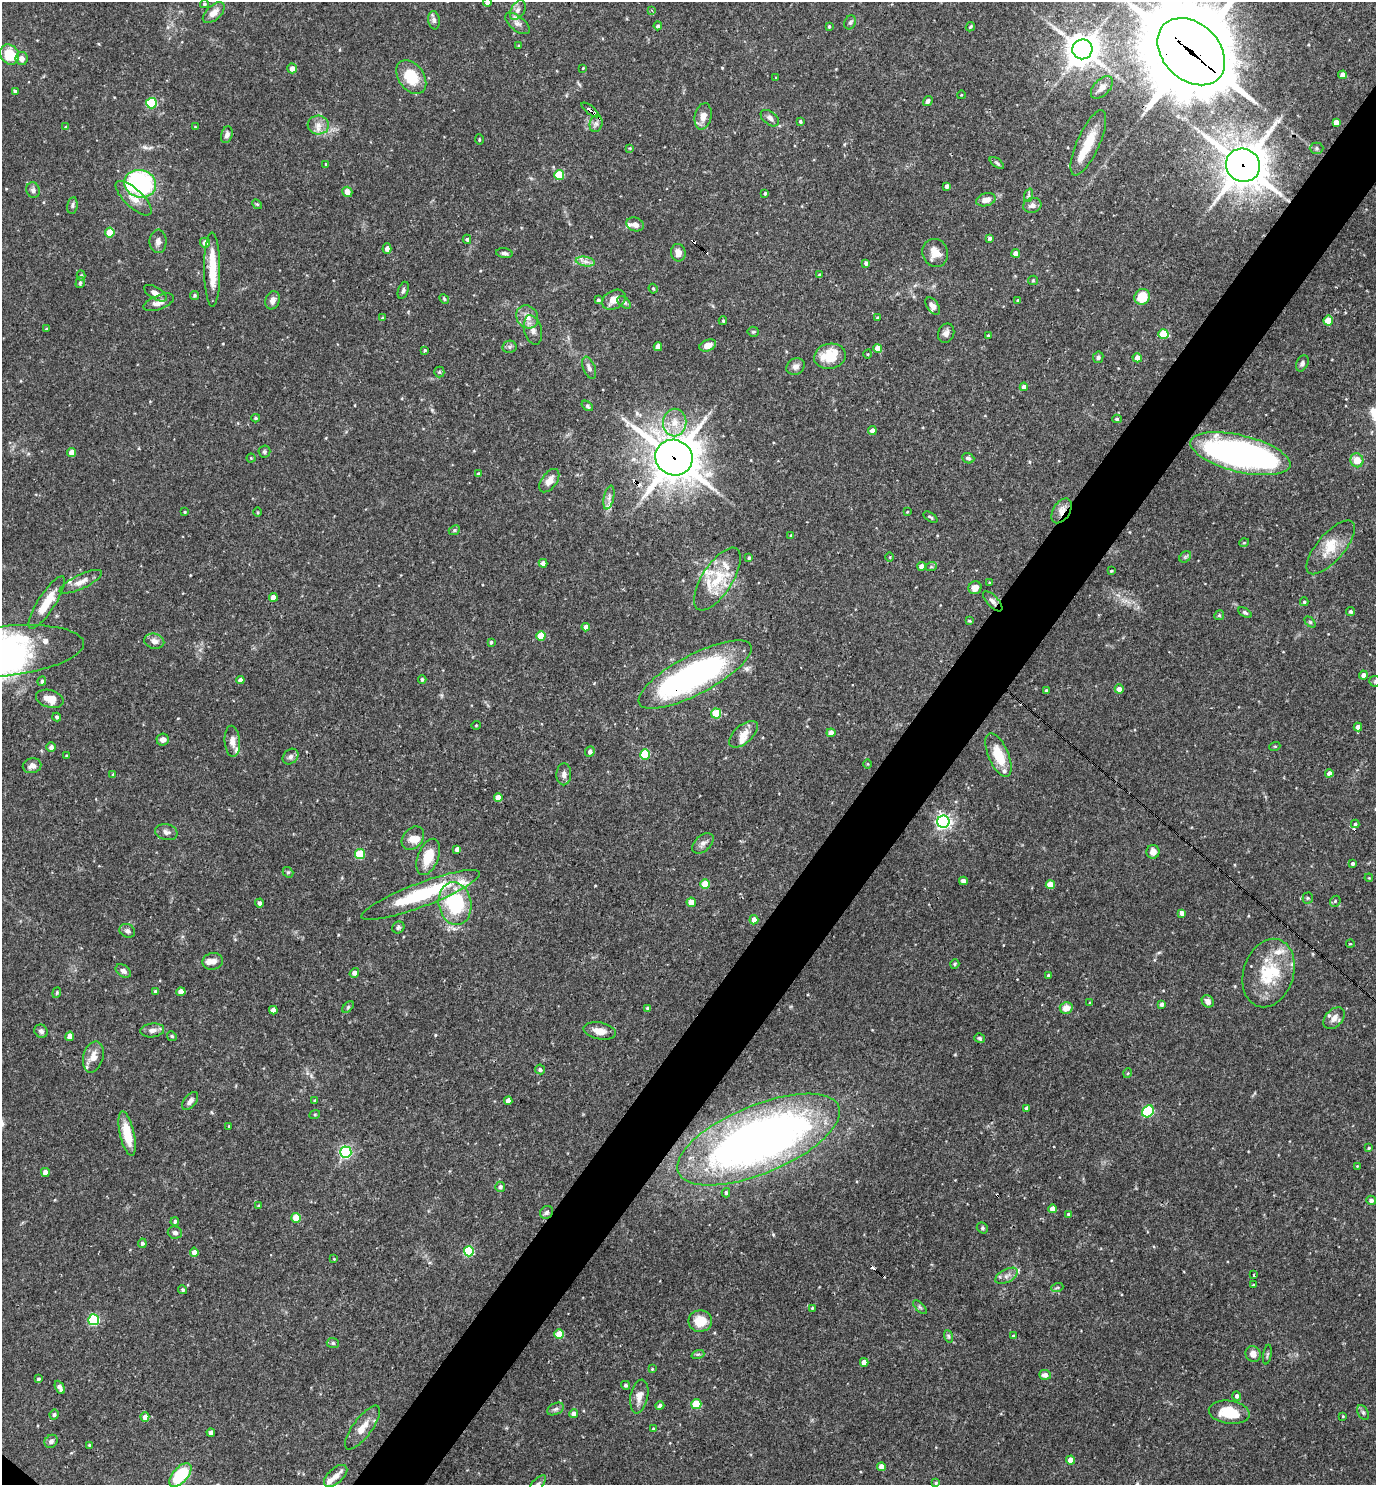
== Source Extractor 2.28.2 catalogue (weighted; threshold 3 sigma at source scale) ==
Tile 10 of 4 x 4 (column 2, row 3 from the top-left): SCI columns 1523-2896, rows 1484-2966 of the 5935 x 5931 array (HDU 1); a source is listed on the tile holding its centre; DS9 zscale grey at full resolution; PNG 1378 x 1487 px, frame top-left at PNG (2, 2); each listed source drawn as its Kron ellipse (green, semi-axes under 4 px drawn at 4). Shown black and unused: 5% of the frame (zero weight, under 3 of 4 exposures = <1% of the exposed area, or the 3 px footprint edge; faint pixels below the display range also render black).
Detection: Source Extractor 2.28.2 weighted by HDU 2 'WHT'; one run over the whole footprint, this tile lists its part. Background 0.0714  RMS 0.0036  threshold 0.0162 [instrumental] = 3 sigma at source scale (4.5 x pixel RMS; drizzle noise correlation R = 1.50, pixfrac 1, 0.05/0.05 arcsec/px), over >= 5 px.
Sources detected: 343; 3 inside a brighter object's white glare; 6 cosmic-ray / hot-pixel residue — neither listed nor drawn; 20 inside a brighter listed object's ellipse — not listed separately; the other 314 listed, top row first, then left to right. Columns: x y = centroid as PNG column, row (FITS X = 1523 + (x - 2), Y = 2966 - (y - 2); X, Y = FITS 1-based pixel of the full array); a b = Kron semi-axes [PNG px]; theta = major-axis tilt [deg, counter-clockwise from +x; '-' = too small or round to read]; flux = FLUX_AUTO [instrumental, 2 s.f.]
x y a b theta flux
487 2 4 4 - 1.5
204 4 4 3 - 0.56
518 10 11 6 61 1.6
651 10 3 3 - 0.38
214 13 13 7 43 2.9
434 20 9 5 -82 1.1
850 22 7 5 66 0.79
517 23 15 7 -39 1.9
658 26 4 4 - 0.74
829 26 4 3 - 0.41
970 27 5 4 - 0.51
519 46 4 4 - 0.35
1082 49 10 10 - 590
1191 52 38 28 -45 5000
10 54 11 9 -53 12
21 58 6 6 - 2.1
292 68 5 4 - 2.2
583 68 3 2 - 0.27
1343 75 4 4 - 2.8
411 77 19 12 -55 11
776 78 3 3 - 0.29
1102 87 13 8 47 2.5
15 91 3 3 - 0.59
961 95 4 3 - 0.24
928 101 5 4 - 1.1
151 103 5 5 - 27
590 110 10 3 -38 5.1
703 116 13 8 77 2.8
770 118 10 6 -39 1.4
800 121 4 3 - 0.56
1336 122 4 4 - 2.2
596 124 8 6 75 1.2
318 125 11 9 -5 2.7
66 127 4 4 - 0.56
195 127 4 3 - 0.29
227 135 8 5 72 1.4
479 139 5 3 - 0.33
1088 143 35 11 66 9.9
630 148 4 3 - 0.3
1317 148 7 5 0 0.77
997 163 8 4 -36 0.67
326 164 3 3 - 0.33
1243 165 17 16 - 930
559 175 5 5 - 14
140 184 16 13 -16 53
947 186 4 3 - 1.1
33 190 8 6 -68 1.1
347 192 5 5 - 2.5
765 193 3 3 - 0.45
1029 195 7 4 71 0.61
134 198 23 9 -43 4.5
986 200 10 6 15 2.7
257 204 5 4 - 0.48
72 205 8 5 81 0.89
1032 205 9 7 14 1.6
635 224 9 6 -18 1.8
110 233 5 4 - 7.9
990 238 4 3 - 0.78
467 239 5 4 - 0.66
158 241 12 8 -89 1.6
205 243 5 5 - 2.5
387 248 5 4 - 1.3
504 253 8 4 -7 0.88
678 253 9 7 -80 2.4
935 253 14 13 - 4.6
1016 253 4 4 - 2.2
585 262 10 4 -9 1.6
866 263 4 4 - 1.1
212 269 37 8 -90 10
819 275 4 3 - 0.48
81 276 5 4 - 0.43
1033 280 5 4 - 0.42
80 283 5 4 - 0.61
653 289 5 4 - 0.49
403 290 9 5 72 0.86
155 293 12 6 -31 2
195 295 4 4 - 0.51
1142 297 8 7 - 8.6
444 299 5 4 - 0.45
272 300 9 7 69 1.9
598 300 4 4 - 0.72
614 300 12 9 30 3.1
1018 300 4 3 - 0.59
159 302 16 7 21 2.5
624 302 8 5 -40 0.7
933 306 10 6 -55 1.8
527 317 12 10 -54 3.4
382 318 4 4 - 0.31
877 318 3 3 - 0.34
723 321 4 3 - 0.5
1328 321 5 4 - 8.3
46 329 4 3 - 0.3
533 330 15 8 -76 2.3
753 332 5 5 - 0.48
946 333 10 8 66 1.6
1163 334 5 5 - 12
988 336 3 3 - 0.48
708 345 9 5 22 2.8
509 347 7 6 - 0.8
658 347 4 4 - 2.8
878 348 4 4 - 4.6
425 350 3 3 - 0.61
868 354 4 3 - 0.3
830 356 16 12 10 11
1098 357 6 5 - 0.97
1137 358 5 4 - 2.9
1302 363 9 5 64 1.2
795 366 9 8 - 1.7
589 368 12 6 -69 1.3
439 372 5 5 - 0.48
1024 387 4 4 - 1.6
587 406 6 4 -37 0.55
256 418 4 3 - 0.47
1117 419 5 4 - 0.55
675 423 14 11 82 5.3
872 430 4 4 - 2.1
264 452 6 6 - 0.66
72 453 4 4 - 4.4
1240 454 51 18 -14 120
251 458 4 4 - 0.37
674 458 19 17 -27 940
968 458 6 5 - 0.81
1357 460 7 6 - 4.4
479 474 3 3 - 0.75
549 481 13 7 54 3.2
609 497 12 5 78 1.6
1061 511 14 8 57 2.9
185 512 3 2 - 0.35
258 512 4 3 - 0.34
907 512 3 2 - 0.26
930 517 8 3 -32 0.58
454 530 6 4 23 0.54
791 535 4 3 - 0.3
1244 543 5 3 - 0.29
1331 547 33 13 49 7.6
890 557 4 3 - 0.31
1185 557 6 5 - 0.62
749 558 4 3 - 0.52
543 563 4 4 - 1.5
922 566 4 4 - 2.3
931 567 6 4 18 0.55
1111 571 4 4 - 0.41
717 579 36 15 57 13
81 582 23 7 25 3.1
989 583 3 3 - 0.32
975 588 7 6 - 2.9
273 597 4 4 - 3.1
993 601 13 5 -47 1.4
47 602 30 8 57 7.9
1304 602 4 4 - 0.51
1350 611 4 4 - 0.5
1245 613 7 4 -32 0.76
1219 615 5 4 - 0.56
970 621 4 3 - 0.33
1310 622 6 4 -45 0.45
586 627 4 4 - 2.1
541 636 5 4 - 6.9
154 641 10 7 -15 2.1
491 642 4 3 - 0.57
5 651 79 25 6 64
695 674 63 19 28 99
1363 675 4 4 - 1.6
422 679 4 3 - 0.53
240 680 4 4 - 1.7
42 681 5 4 - 0.77
1375 681 6 5 - 0.57
1119 689 4 4 - 2
1047 691 3 3 - 0.7
50 699 14 8 -16 4
716 713 5 5 - 15
57 717 4 4 - 0.61
476 725 5 3 - 0.28
1358 727 4 4 - 1.8
831 733 4 4 - 2.8
743 734 17 9 40 3.6
163 740 6 6 - 1.6
232 741 15 7 -86 2.4
1275 746 5 3 - 0.31
51 747 5 5 - 1.4
590 752 5 4 - 0.96
645 755 5 5 - 16
998 755 23 10 -66 9.4
67 756 3 3 - 0.59
291 757 9 7 44 1.2
868 764 5 3 - 0.34
32 766 9 7 13 1.9
1329 773 4 4 - 1.9
564 774 11 7 90 1.6
113 775 4 3 - 0.8
498 797 4 4 - 3.1
943 822 6 6 - 110
1355 824 4 4 - 0.6
166 832 11 8 -13 1.5
413 838 13 9 49 2.8
703 843 12 8 43 1.8
457 849 4 4 - 1.9
1153 852 7 6 - 2.5
360 854 5 5 - 17
428 857 19 10 69 8.4
1352 863 4 3 - 0.83
288 872 5 4 - 0.54
1369 878 4 3 - 0.29
963 881 4 4 - 1.6
705 884 5 4 - 8.5
1050 885 4 4 - 6
421 895 63 12 21 29
1308 898 5 5 - 0.53
1335 901 6 5 - 0.44
691 902 5 4 - 4
259 903 4 4 - 0.82
455 904 21 16 -80 25
1182 913 4 4 - 2
754 920 4 4 - 2.7
398 927 6 5 - 0.73
127 931 8 6 -29 1.1
1350 944 4 2 - 0.27
213 961 10 8 10 2.1
955 964 5 4 - 0.42
123 971 8 5 -35 1.4
354 973 5 4 - 2.1
1269 973 35 25 72 18
1048 976 3 3 - 0.59
155 992 4 3 - 0.73
181 992 4 4 - 3.1
57 993 5 4 - 0.44
1208 1001 6 5 - 2
1090 1003 4 2 - 0.27
1162 1004 4 4 - 1.1
348 1007 7 4 46 0.55
648 1008 4 3 - 0.72
1066 1008 6 5 - 3.9
273 1010 4 4 - 2.5
1334 1018 13 8 45 2.8
152 1030 12 7 7 1.8
41 1031 7 6 - 1.1
600 1031 16 8 -11 3.4
70 1036 4 4 - 2.7
172 1036 5 4 - 0.44
979 1038 5 4 - 0.55
93 1057 16 10 75 3.6
540 1069 5 5 - 0.78
1128 1073 5 3 - 0.34
190 1101 10 6 52 1.6
315 1101 3 3 - 0.48
508 1101 4 4 - 2.7
1027 1108 4 3 - 0.64
1148 1111 6 5 - 36
315 1114 5 3 - 0.35
229 1126 4 3 - 0.47
127 1134 23 7 -77 8.8
759 1140 87 34 23 270
1369 1148 4 3 - 0.43
346 1152 6 5 - 57
1357 1166 4 3 - 0.28
45 1172 4 4 - 2.5
500 1187 5 5 - 0.99
726 1193 5 4 - 0.64
1371 1200 5 4 - 1.2
259 1206 4 4 - 0.6
1053 1209 4 4 - 3.1
547 1212 7 6 - 0.91
1068 1214 4 3 - 0.63
296 1218 5 4 - 8.3
175 1221 4 4 - 0.79
982 1228 6 5 - 0.63
175 1233 7 6 - 1.1
142 1243 5 4 - 0.82
469 1251 5 5 - 25
194 1252 5 4 - 2.2
334 1259 4 3 - 0.27
1254 1275 3 2 - 0.32
1007 1276 12 6 28 1.8
1253 1285 3 3 - 0.33
1057 1288 6 4 19 0.5
183 1290 5 4 - 0.67
920 1307 8 3 -45 0.55
812 1308 3 3 - 0.34
94 1320 5 5 - 37
700 1321 12 11 - 6.6
559 1334 5 4 - 8.8
948 1336 6 4 -71 0.58
1013 1336 3 3 - 0.33
333 1343 6 5 - 0.68
698 1354 6 4 18 0.55
1253 1354 8 7 - 2.3
1267 1355 10 3 80 0.5
864 1362 4 4 - 2.9
652 1369 3 3 - 0.32
1045 1375 6 5 - 1.5
38 1379 4 3 - 0.58
626 1385 4 4 - 0.72
60 1387 7 4 -64 1.8
639 1396 17 8 79 3.4
1237 1396 4 4 - 1.2
696 1404 5 5 - 14
660 1406 4 4 - 0.96
555 1409 9 5 26 0.97
1229 1412 20 11 -8 10
1363 1412 8 5 -63 0.74
574 1414 4 4 - 2.6
54 1415 5 4 - 0.71
1343 1416 3 3 - 0.29
145 1417 4 4 - 2.5
362 1428 26 9 53 4.7
653 1429 3 3 - 0.46
211 1432 4 4 - 1.6
51 1441 7 6 - 1.2
90 1445 4 3 - 0.52
1071 1460 4 4 - 3.3
881 1467 4 4 - 2.6
180 1475 14 7 48 20
336 1476 14 7 42 2.6
936 1483 4 3 - 0.39
538 1484 11 5 47 1.2
Overlapping masked pixels (flux is a lower limit): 7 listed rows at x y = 1191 52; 590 110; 1243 165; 674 458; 1061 511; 993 601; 695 674
Isophote crosses this tile's border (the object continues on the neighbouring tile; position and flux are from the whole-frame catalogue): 6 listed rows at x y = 487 2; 1191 52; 5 651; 1375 681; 180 1475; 538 1484